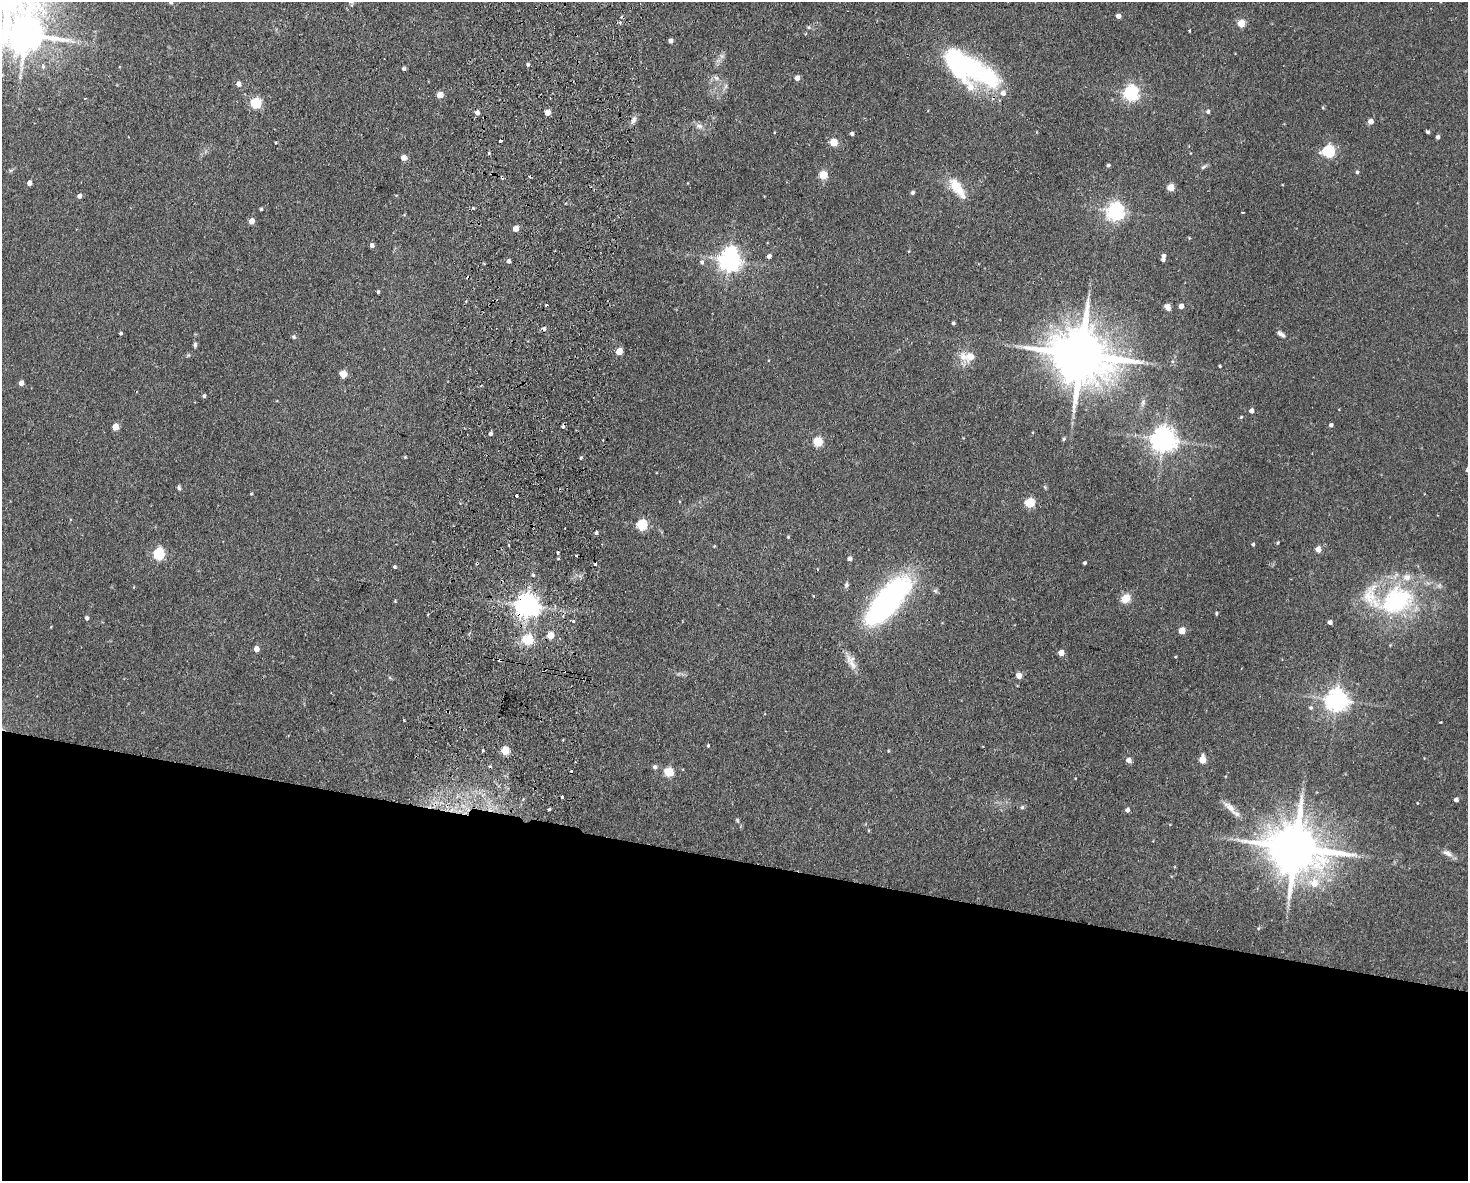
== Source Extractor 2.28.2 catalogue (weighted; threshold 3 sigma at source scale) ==
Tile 11 of 3 x 4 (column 2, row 4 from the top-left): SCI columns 1750-3215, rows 11-1189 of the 4852 x 4736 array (HDU 1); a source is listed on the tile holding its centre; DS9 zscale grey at full resolution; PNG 1470 x 1183 px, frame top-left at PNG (2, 2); no overlay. Shown black and unused: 27% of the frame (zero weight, under 2 of 3 exposures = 3% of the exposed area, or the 3 px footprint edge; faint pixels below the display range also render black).
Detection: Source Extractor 2.28.2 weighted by HDU 2 'WHT'; one run over the whole footprint, this tile lists its part. Background 0.143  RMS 0.0074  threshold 0.0332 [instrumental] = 3 sigma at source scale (4.5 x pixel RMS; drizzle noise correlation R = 1.50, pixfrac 1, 0.05/0.05 arcsec/px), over >= 5 px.
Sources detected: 161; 3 inside a brighter object's white glare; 14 cosmic-ray / hot-pixel residue — not listed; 6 inside a brighter listed object's ellipse — not listed separately; the other 138 listed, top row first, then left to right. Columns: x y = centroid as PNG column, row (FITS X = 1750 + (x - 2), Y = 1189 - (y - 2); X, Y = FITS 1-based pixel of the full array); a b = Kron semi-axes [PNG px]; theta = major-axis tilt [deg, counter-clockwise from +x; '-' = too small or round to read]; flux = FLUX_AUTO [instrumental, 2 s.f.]
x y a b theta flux
171 2 4 4 - 1.3
1118 16 4 4 - 4.1
1241 23 5 4 - 18
809 27 6 4 -90 0.9
1190 31 4 2 - 0.65
26 35 13 11 -8 1900
670 41 4 4 - 3
722 56 7 6 - 2
528 64 4 4 - 1.2
43 66 7 5 -76 1.5
404 69 4 4 - 1.5
974 71 68 25 -27 98
716 78 8 6 -22 2.4
797 78 5 4 - 4.5
238 84 5 5 - 3.3
1131 93 6 6 - 170
440 95 5 4 - 11
256 103 5 5 - 57
1208 111 5 4 - 1.4
477 112 5 5 - 3.1
548 112 5 4 - 7.9
633 120 9 6 65 3
1371 121 5 4 - 5.5
699 126 10 6 -16 3
1428 132 4 3 - 1.3
852 133 4 4 - 1.7
1438 137 4 4 - 1.9
500 141 3 3 - 1.7
833 142 5 5 - 17
1328 151 6 5 - 97
489 153 4 3 - 0.95
404 158 5 4 - 6.8
1108 165 4 4 - 1.2
1203 167 9 4 35 1.3
11 170 6 4 18 1.1
1357 172 4 4 - 1.1
823 175 5 5 - 25
29 183 4 4 - 4.6
1170 187 5 5 - 14
958 188 28 13 -53 17
913 193 5 4 - 1.6
79 196 5 4 - 2.7
473 208 4 3 - 0.68
261 209 3 3 - 0.99
1115 211 6 6 - 320
251 221 5 4 - 6.6
516 228 5 4 - 6.4
372 245 4 4 - 3.1
769 256 4 4 - 2.6
1163 259 5 4 - 2.4
508 261 4 4 - 1.9
729 261 7 7 - 520
702 262 6 5 - 1.6
378 292 3 3 - 1.1
1181 306 4 4 - 4.1
1167 307 6 5 - 4.5
953 323 4 3 - 1.1
121 333 4 3 - 1.1
1281 334 10 5 -35 2.6
294 337 5 5 - 1.6
195 345 7 4 81 1.3
619 351 5 4 - 13
1081 355 18 14 -13 5400
970 357 12 11 - 8.5
1172 361 5 3 - 0.92
1220 366 3 3 - 0.88
343 374 5 5 - 16
21 383 4 4 - 4.3
204 396 4 3 - 1.4
1143 402 9 6 65 2.1
1251 411 5 4 - 3
1241 417 4 3 - 0.7
1331 425 4 4 - 1.8
115 427 5 4 - 12
491 434 4 4 - 1.7
1064 439 5 4 - 1
1163 440 8 7 - 740
818 442 5 5 - 33
405 457 4 3 - 0.69
581 458 4 3 - 0.93
1045 487 6 4 -71 0.89
179 488 6 4 -66 1.4
251 494 4 3 - 0.52
516 496 3 3 - 1.5
1029 503 5 5 - 37
642 525 6 5 - 56
596 533 4 4 - 1.5
788 537 4 4 - 0.65
1278 543 4 3 - 0.76
1253 544 4 4 - 1.3
714 546 4 4 - 0.57
1318 549 5 4 - 7.1
159 554 6 5 - 79
849 558 5 4 - 2.3
477 563 3 3 - 1.8
1085 563 3 3 - 1.2
395 567 4 4 - 1.3
533 575 5 4 - 0.91
846 585 7 6 - 1.7
1126 598 11 9 47 8.5
395 601 4 4 - 0.59
1396 601 49 36 31 91
886 603 58 20 50 190
527 606 7 7 - 630
1216 613 4 3 - 1
86 618 4 4 - 1.9
573 621 3 3 - 2.7
1330 622 4 4 - 3.1
1182 631 5 4 - 13
550 635 5 5 - 11
528 640 5 5 - 51
256 649 5 4 - 5.3
1061 653 5 4 - 6.2
851 662 22 9 -66 7.2
1019 676 5 4 - 6.8
1337 700 7 7 - 560
1310 708 5 5 - 1.3
404 720 3 2 - 0.57
708 746 4 3 - 0.78
482 750 4 3 - 1.1
505 751 5 5 - 22
888 751 4 3 - 0.56
1129 760 5 5 - 4.6
1203 760 6 5 - 14
490 766 3 3 - 1.4
655 767 6 5 - 1.7
669 772 5 5 - 34
562 797 3 3 - 1.4
1456 800 4 4 - 2.7
1417 803 4 2 - 0.46
1022 807 5 4 - 1.1
1230 807 20 8 -41 6.8
549 809 3 3 - 1.2
1127 810 5 4 - 2.6
737 820 5 4 - 0.92
1295 848 16 13 -12 4400
1447 853 16 7 -23 4
1314 883 9 9 - 10
Overlapping masked pixels (flux is a lower limit): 2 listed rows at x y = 477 563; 527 606
Isophote crosses this tile's border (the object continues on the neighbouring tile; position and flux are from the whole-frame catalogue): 2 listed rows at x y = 171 2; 26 35